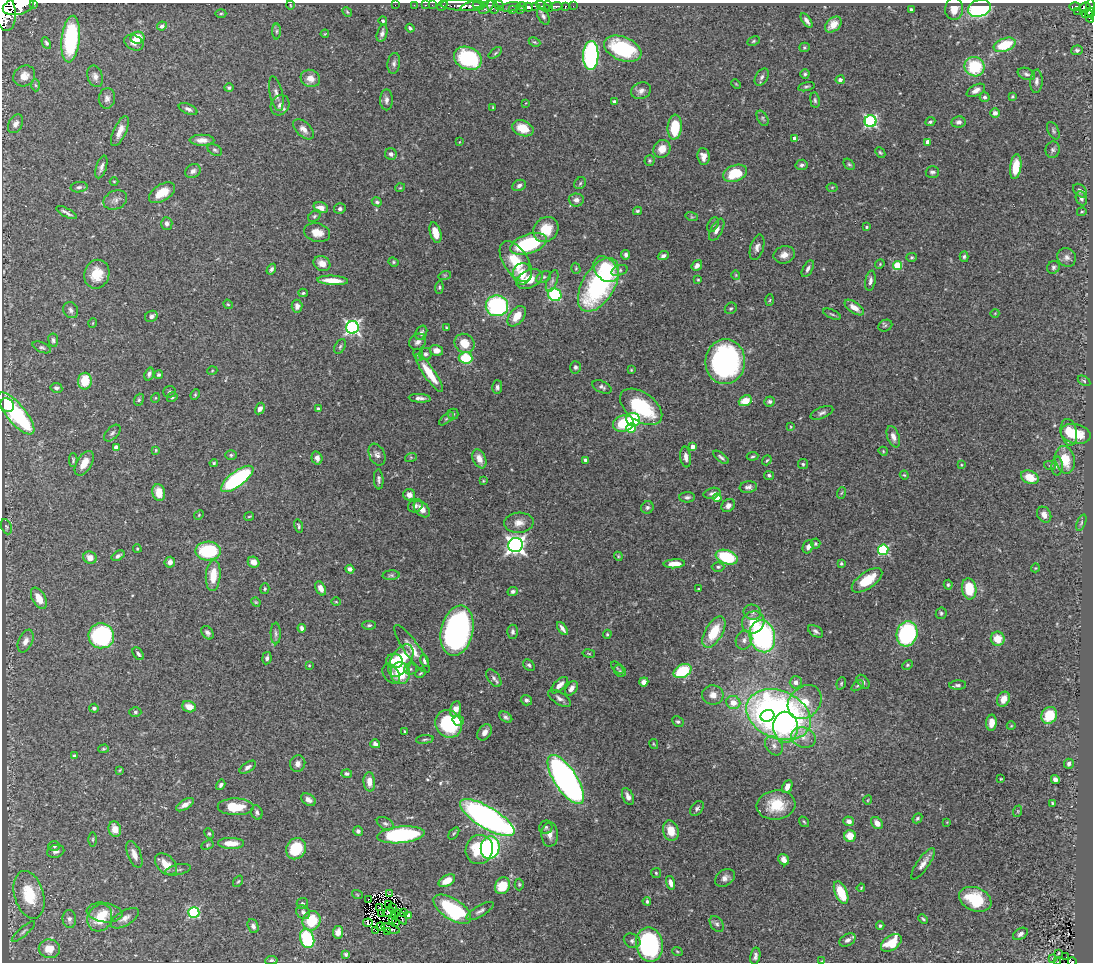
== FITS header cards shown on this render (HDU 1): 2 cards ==
NAXIS1  =                 1091
NAXIS2  =                  960

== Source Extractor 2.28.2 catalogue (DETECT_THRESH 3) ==
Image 1091 x 960 px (HDU 1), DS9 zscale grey, 1 PNG px = 1 image px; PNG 1095 x 964 px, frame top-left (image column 1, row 960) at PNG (2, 3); each listed source drawn as its Kron ellipse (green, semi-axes under 4 px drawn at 4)
Background 0.48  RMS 0.025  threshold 0.0744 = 3 sigma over >= 5 px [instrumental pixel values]
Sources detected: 503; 4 with non-positive FLUX_AUTO (blend fragments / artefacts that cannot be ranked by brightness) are neither listed nor drawn; the other 499 listed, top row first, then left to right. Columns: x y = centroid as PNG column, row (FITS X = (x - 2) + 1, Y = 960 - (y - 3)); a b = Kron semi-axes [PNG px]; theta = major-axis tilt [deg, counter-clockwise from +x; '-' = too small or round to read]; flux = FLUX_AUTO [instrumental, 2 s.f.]
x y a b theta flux
34 4 3 2 - 39
290 5 4 3 - 1.3
395 5 2 2 - 2.7
414 5 2 2 - 4.8
425 5 3 2 - 12
432 5 2 2 - 9.2
462 5 22 5 -3 560
479 5 6 2 1 170
499 5 5 3 - 170
18 6 16 8 14 2200
442 6 5 2 - 14
471 6 11 3 15 320
522 6 5 3 - 310
536 6 4 3 - 190
543 6 7 3 -27 180
548 6 5 3 - 140
556 6 6 3 2 100
573 6 2 2 - 8.2
1075 6 5 3 - 45
486 7 9 4 43 74
493 7 7 5 -63 130
510 7 10 4 10 190
528 7 5 4 - 350
565 7 3 3 - 61
1085 7 5 5 - 180
979 8 11 8 17 200
1091 8 10 4 -87 210
911 9 3 3 - 3.2
954 9 11 9 85 19
512 10 3 2 - 33
520 10 3 3 - 56
1077 11 3 2 - 6.1
5 12 19 10 -82 2400
347 12 5 4 - 2
221 13 5 3 - 1.9
1088 13 7 3 32 120
543 16 9 5 -60 4.8
1090 16 7 4 -80 69
383 21 4 3 - 2.3
807 21 8 4 -56 5.8
833 24 9 6 41 16
162 26 5 4 - 4.1
410 28 4 3 - 3.4
277 31 8 4 89 2.8
382 33 9 5 75 6.1
325 34 4 3 - 1.4
137 38 7 6 - 31
71 39 23 9 83 160
753 41 6 4 27 2.3
534 42 6 4 -26 2.2
46 43 6 4 -60 3.2
134 43 10 7 -25 9.9
1005 45 11 6 21 61
804 47 5 4 - 2.4
623 49 19 11 -22 140
1077 50 6 5 - 4
495 53 8 4 37 2.6
591 55 14 7 87 290
468 58 14 11 -22 160
394 63 10 6 81 5.9
975 67 10 9 - 87
805 74 4 4 - 3.1
1026 74 9 5 -22 5.1
24 76 11 10 - 14
95 76 11 7 -71 7.8
762 77 9 6 58 5.1
310 78 10 8 -21 15
840 80 4 4 - 6.4
1036 81 12 6 87 6.6
736 84 5 3 - 1.4
36 85 6 4 -87 2.6
806 87 8 4 14 3.1
229 88 5 4 - 3.4
976 90 10 5 27 8.5
641 91 10 8 24 8.2
276 94 18 6 -78 9.6
1012 96 4 3 - 2
985 97 5 5 - 3.8
107 98 10 8 85 7.5
386 100 10 6 90 7.1
815 100 8 4 -82 3.4
614 101 4 4 - 3
526 103 3 2 - 0.97
280 105 10 9 - 10
493 108 3 3 - 1.9
188 109 10 5 -24 5.9
995 113 5 4 - 8.7
763 118 8 5 -61 3.3
871 121 6 6 - 290
930 122 5 4 - 3.3
959 122 7 5 8 5.7
16 124 10 6 61 7.8
675 127 12 7 86 60
523 128 11 7 -23 34
304 129 13 7 -43 10
120 131 16 6 65 16
1053 131 9 5 -62 3.6
795 138 4 4 - 7.8
202 140 12 5 0 11
459 142 4 2 - 1.1
928 142 4 4 - 15
662 149 9 8 - 21
215 150 8 5 -29 3.4
1053 150 8 7 - 4.6
880 152 6 4 -48 2.4
391 154 6 6 - 6.6
703 156 8 6 -83 12
649 160 5 5 - 2.6
849 164 6 4 -47 2.8
802 165 6 5 - 4.2
101 167 12 5 73 6.7
1016 167 12 5 82 33
193 171 8 6 34 7.1
932 172 7 6 - 4.1
735 173 12 8 21 63
114 181 4 3 - 1.4
580 183 6 5 - 2.8
519 185 7 5 27 5.2
79 187 8 5 8 5.1
832 187 5 3 - 1.6
400 188 5 3 - 1.3
1080 191 8 5 -43 5.1
162 193 14 8 32 32
1081 198 7 5 -66 5.1
115 200 12 9 24 8.7
576 200 7 6 - 7.1
377 202 5 4 - 2.9
321 208 7 5 -18 12
340 209 6 5 - 4.4
637 211 4 3 - 2.5
1082 212 5 4 - 2.2
66 213 11 2 -28 4.9
314 216 7 5 40 3.2
692 217 6 4 -18 2.1
167 223 6 5 - 6
713 225 8 5 61 3.4
867 227 4 3 - 1.9
546 229 13 11 47 37
717 230 12 5 62 8.4
317 232 13 9 -14 19
435 233 10 5 -74 25
528 244 19 9 19 150
757 247 13 6 74 8.1
626 255 4 4 - 5.3
784 255 10 8 15 12
663 256 6 4 23 5.2
912 257 5 4 - 2.4
964 257 5 4 - 3.4
1067 257 10 8 -46 8.3
516 261 23 12 -57 50
393 262 5 4 - 2.3
322 263 9 7 -28 13
880 264 5 4 - 1.8
697 265 6 4 49 8.1
897 265 4 4 - 72
1053 267 6 6 - 3.7
576 268 6 4 -72 2.2
271 269 6 4 58 4.2
606 269 14 10 -47 110
808 269 9 5 62 5.4
619 270 8 5 18 3.4
97 274 14 12 70 34
522 274 10 9 - 25
445 275 6 4 18 2.4
736 275 4 4 - 1.5
544 277 8 5 26 3.7
529 279 14 9 24 28
333 280 15 4 -3 28
698 280 4 3 - 1.7
552 281 11 5 69 5.7
870 281 10 5 81 6.3
598 285 30 16 59 270
439 287 6 4 84 2.5
303 293 4 3 - 2.7
555 295 7 6 - 110
770 300 6 4 86 1.9
228 304 5 4 - 1.8
297 306 6 5 - 8.1
497 306 11 10 - 220
731 308 6 5 - 2.9
854 308 11 5 -35 12
71 310 8 7 - 5.9
995 313 4 3 - 1.2
832 314 9 3 -25 2.5
151 316 6 5 - 6.2
517 316 12 7 52 24
93 323 5 3 - 1.2
885 326 7 5 25 2.9
352 327 6 6 - 400
446 327 3 2 - 1.6
421 333 7 5 63 6.2
53 340 6 5 - 3.6
418 342 9 7 36 7.4
464 343 10 9 - 30
340 346 8 5 63 3.3
42 347 10 5 -23 3.7
436 351 7 5 -12 12
425 354 6 6 - 5.8
418 355 6 4 -66 2.7
466 358 7 6 - 63
725 362 22 20 84 350
575 367 6 5 - 3.8
631 370 3 3 - 1.6
212 371 5 3 - 1.4
429 373 22 6 -55 39
149 374 7 4 71 4.8
158 375 4 4 - 3.2
85 381 8 7 - 42
1084 381 7 4 -32 2.5
497 387 7 5 89 4.6
602 387 10 5 -24 4.7
56 388 6 5 - 4
170 392 6 6 - 4
195 395 5 4 - 2.3
172 397 5 4 - 3
155 398 5 3 - 1.4
420 398 11 4 -4 7
139 400 6 4 68 2.7
745 401 7 5 23 25
769 401 5 5 - 4.2
7 405 7 6 - 38
641 407 24 14 -36 120
260 408 6 4 61 8.5
318 409 4 3 - 3.5
16 413 26 9 -50 210
822 413 12 5 22 5.5
453 414 5 5 - 3
446 419 9 4 39 3.1
633 420 7 6 - 63
623 423 11 8 18 60
790 427 4 2 - 1.4
631 428 5 4 - 64
1069 432 13 8 -78 26
112 433 10 6 45 5.1
1076 434 15 9 -13 44
893 437 11 6 -71 8.9
116 447 4 4 - 12
693 447 4 4 - 13
156 450 4 3 - 1.7
883 451 5 3 - 1.6
231 455 6 5 - 3
377 455 11 8 -66 7.7
753 456 6 3 6 2.2
411 457 6 4 19 2.1
686 457 10 5 -82 9.3
721 457 9 3 -39 3.7
317 458 7 5 -74 8.9
479 459 10 6 -65 16
73 460 7 4 -90 2.5
586 460 4 3 - 7
767 460 5 3 - 1.9
1065 460 14 9 -77 43
84 463 14 7 59 21
214 463 4 3 - 2.2
803 464 5 5 - 2.6
961 465 4 4 - 1.6
1050 466 6 3 -18 2
1057 466 9 5 90 5.6
769 475 5 4 - 3.7
904 475 4 3 - 2
1030 477 9 6 -23 35
237 479 19 7 37 220
379 479 10 5 -87 4.7
483 481 4 3 - 1.6
748 487 9 6 7 5.8
159 493 8 6 -78 23
712 493 8 5 15 4.5
841 493 6 3 69 2.2
409 495 6 6 - 11
687 497 8 5 1 4.3
717 498 4 4 - 27
415 506 8 6 28 5.5
728 506 7 6 - 8
647 507 6 6 - 4.1
422 509 10 6 -46 14
199 515 5 4 - 1.7
1044 515 8 6 -60 9.9
249 516 5 2 - 1.4
1081 522 8 4 69 3.1
519 523 15 10 4 15
299 526 7 4 -76 2.8
6 527 8 5 -68 2.9
815 544 5 5 - 2.3
515 545 7 7 - 830
808 547 7 5 62 6.6
137 549 4 3 - 1.8
883 550 5 5 - 140
208 551 13 9 2 100
118 556 7 4 32 4.7
618 556 4 3 - 1.6
727 557 11 7 -19 96
90 558 7 6 - 14
170 562 5 5 - 8.4
254 562 6 5 - 14
841 563 3 3 - 2
674 564 11 4 4 20
718 567 6 5 - 3.4
1035 568 4 3 - 1.3
350 569 4 4 - 6.1
213 575 15 7 85 33
391 575 8 5 5 3.5
867 580 17 8 35 49
948 585 5 4 - 3
321 588 7 5 -63 11
265 589 5 4 - 2.8
698 589 3 3 - 2
969 589 11 7 -82 56
513 592 5 4 - 4.4
39 598 11 6 -60 24
256 602 5 4 - 1.8
336 602 4 3 - 1.4
752 612 9 7 -12 6.9
941 613 6 5 - 3
753 622 12 10 45 34
369 625 7 4 1 3.4
302 628 4 3 - 5.5
562 629 7 3 -55 6
457 631 25 16 77 480
816 631 8 5 -33 4.7
513 632 7 5 -90 4.2
714 632 17 8 60 53
207 633 7 5 -54 4.8
276 633 11 5 -89 4.7
607 634 4 4 - 2.2
907 634 13 10 74 260
101 636 13 12 - 260
762 636 16 12 -76 310
998 639 7 7 - 25
744 640 9 8 - 9.1
25 641 12 7 67 10
412 649 29 7 -55 21
589 653 6 3 -9 1.7
138 654 7 4 -55 4.5
267 658 6 4 80 4.1
395 661 8 7 - 20
401 661 18 10 60 64
424 661 6 4 -78 4.8
309 665 4 4 - 1.6
529 665 6 5 - 3.5
907 665 6 4 27 2.4
617 668 7 3 -45 2.2
411 669 6 5 - 3.5
620 671 6 5 - 2.9
683 671 9 6 27 88
400 673 11 9 -82 63
420 673 5 3 - 1.9
391 674 10 7 -52 7.4
494 678 10 5 -52 5.6
644 682 5 4 - 9.7
796 682 6 6 - 7.4
863 682 8 5 -51 4.1
841 683 6 4 70 2.2
560 685 10 5 44 11
958 685 8 4 1 4.2
857 686 7 3 35 2.4
571 688 8 5 54 9.2
713 695 11 9 0 12
559 698 13 6 -32 6.9
1003 699 8 6 64 17
526 700 6 5 - 5.1
805 702 18 15 45 59
733 703 7 6 - 19
189 707 7 5 -19 18
94 708 5 4 - 5
456 709 8 5 79 12
135 712 6 4 -2 3.4
779 715 33 24 -22 900
1049 715 9 7 60 46
767 716 7 6 - 48
506 717 7 4 -36 4.4
458 720 6 5 - 18
678 722 6 5 - 3.3
991 723 8 5 86 13
449 724 14 13 - 120
1011 726 4 3 - 1.3
786 727 15 12 -88 79
404 731 3 2 - 1.3
485 732 9 6 55 9.7
803 737 12 10 -19 16
425 739 9 3 6 2.9
375 744 5 4 - 5.1
654 744 5 3 - 1.7
774 746 10 8 -51 8.8
103 749 5 4 - 2.1
74 756 4 4 - 5.4
298 764 8 7 - 8.6
1069 764 5 5 - 5.3
248 767 9 5 34 6.5
120 770 4 2 - 1.6
347 774 5 4 - 3.5
566 779 28 11 -57 790
1001 779 3 2 - 1.4
1055 779 4 4 - 7.6
369 782 10 5 -87 15
221 785 5 4 - 4.7
787 786 7 4 65 11
628 797 9 5 -66 8.3
308 800 8 5 -34 8.7
868 800 4 3 - 1.3
1052 803 4 3 - 1.9
185 805 10 5 32 11
776 805 19 14 6 49
236 807 18 8 -1 42
697 808 8 5 51 4.5
1018 811 6 3 72 2
257 812 7 5 -71 4.4
487 818 31 10 -31 670
917 818 5 4 - 3.1
849 821 5 5 - 7.7
804 822 6 3 -53 1.8
947 822 3 3 - 1.3
877 823 7 5 -49 12
385 824 9 6 -29 4.9
546 827 7 6 - 3.8
115 829 8 6 -72 19
358 831 5 5 - 5.4
671 831 10 7 -73 25
454 833 7 3 54 2.3
209 834 5 4 - 2.2
550 834 12 8 89 11
401 835 24 8 6 190
850 836 6 5 - 26
93 839 7 3 90 2.2
231 843 13 5 0 22
207 845 6 4 28 2.3
54 846 6 5 - 2.6
490 848 11 9 75 270
296 849 11 9 57 58
479 849 15 13 71 68
56 851 9 6 14 7.8
134 854 14 6 -67 13
784 860 6 5 - 9.9
166 864 13 8 -45 23
923 864 19 6 55 13
178 870 13 5 12 5.3
656 873 5 5 - 2.4
725 878 11 8 36 8.6
238 881 6 4 52 2.2
447 881 9 5 28 22
670 883 7 4 -73 8.3
519 884 6 4 90 2.4
503 886 9 7 55 46
861 888 4 3 - 1.7
841 892 12 6 -66 48
357 894 5 3 - 1.5
389 894 3 2 - 2
29 895 24 14 -74 71
369 899 4 2 - 4.2
975 899 17 11 -23 73
647 901 4 3 - 3.6
302 904 5 5 - 3.4
389 905 3 3 - 1.9
392 907 2 2 - 2.6
380 908 3 2 - 2.3
452 909 21 10 -33 140
480 911 15 5 30 6.3
105 912 18 10 -8 23
303 912 7 6 - 5.2
388 912 6 3 20 1.2
194 913 5 5 - 170
403 913 3 3 - 3.1
382 914 3 2 - 1.7
394 914 2 2 - 0.6
408 915 4 4 - 3.5
401 917 8 2 -56 0.42
100 918 14 12 63 48
125 918 16 7 30 11
69 919 9 7 -84 6.3
923 919 5 3 - 2.3
393 920 3 2 - 1.4
312 921 10 9 - 59
368 923 4 4 - 1.9
395 923 3 2 - 0.95
717 924 9 6 -56 4.3
253 926 7 5 -69 5.8
380 926 4 2 - 0.014
880 926 4 4 - 3
390 929 9 3 -18 1.4
23 931 15 4 42 4.3
376 931 2 2 - 1.1
388 931 3 2 - 1.7
338 932 6 5 - 11
1020 934 8 5 32 5.2
307 939 10 7 -72 120
847 940 9 5 31 6.4
632 941 9 7 -31 5.4
891 943 11 7 35 48
649 945 17 13 -79 230
49 949 10 9 - 26
677 951 5 3 - 1.6
1058 953 3 2 - 3.7
346 954 4 4 - 3.1
755 956 8 5 79 5.3
1066 957 2 2 - 1.4
1053 958 3 2 - 1
271 960 6 4 9 3.6
822 961 4 4 - 1.4
1057 962 3 2 - 1.6
1072 962 4 2 - 12
At the frame edge (FLAGS 8, measured only in part): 8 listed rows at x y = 34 4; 18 6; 1091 8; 5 12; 271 960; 822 961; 1057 962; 1072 962
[4 non-positive-flux detections neither listed nor drawn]